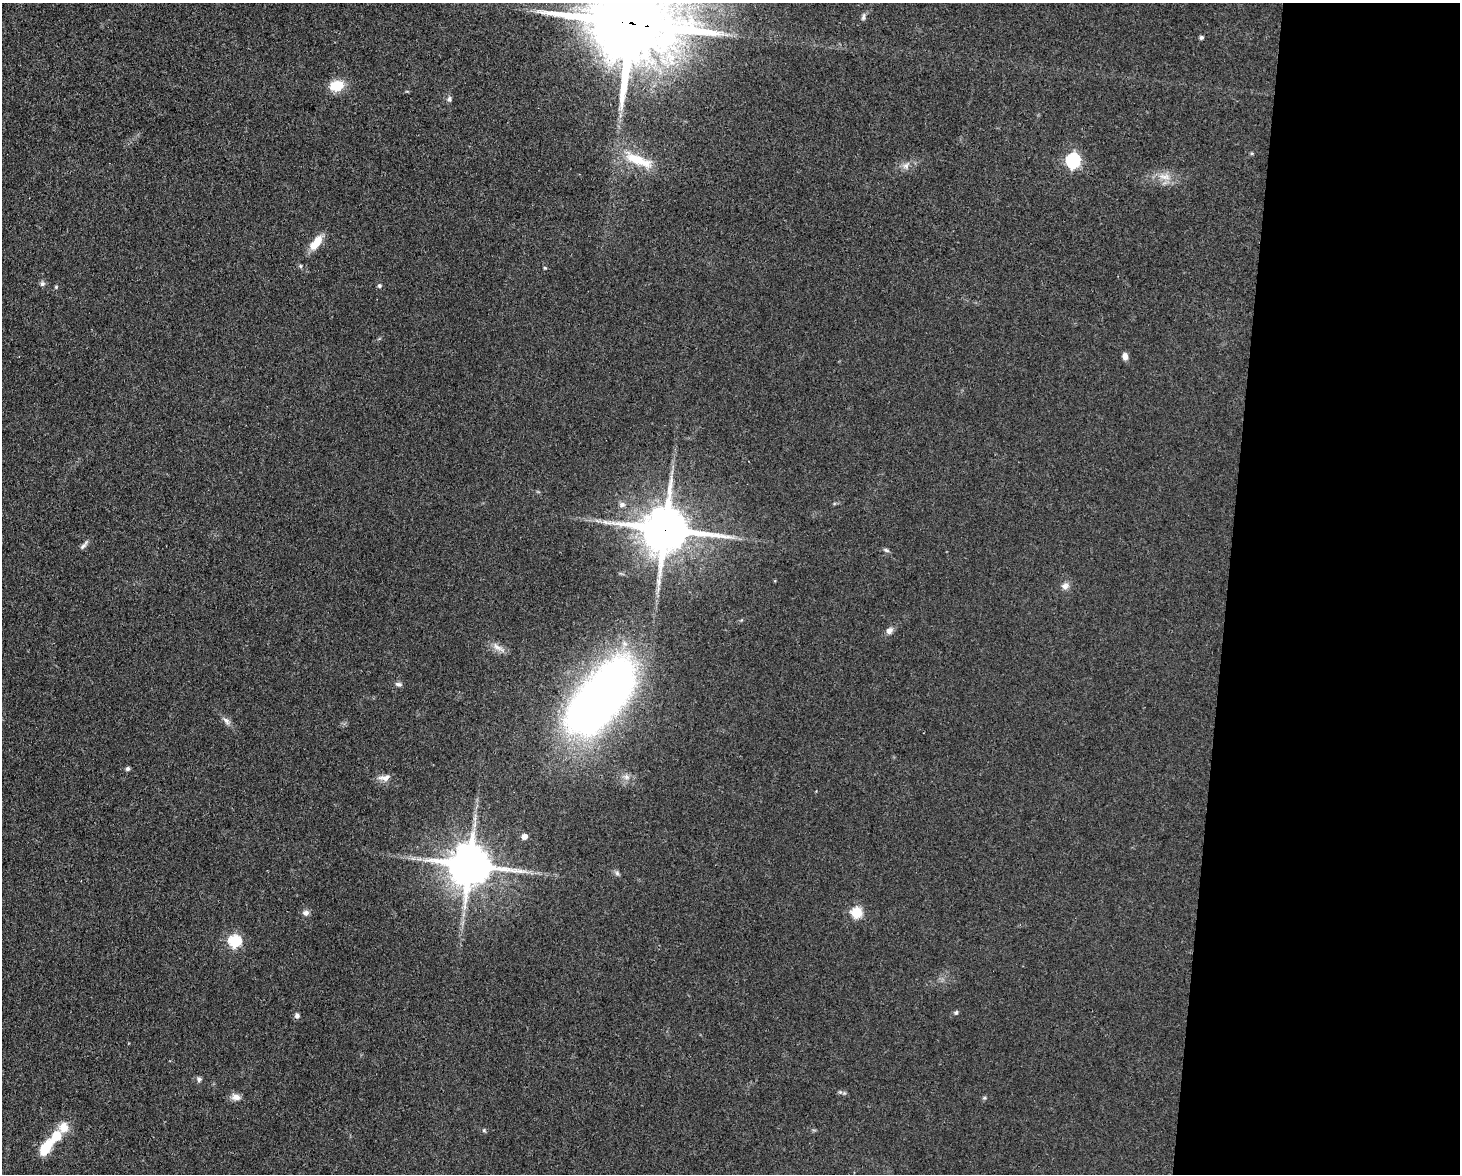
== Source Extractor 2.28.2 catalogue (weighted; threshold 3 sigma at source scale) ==
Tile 9 of 3 x 4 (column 3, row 3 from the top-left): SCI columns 3140-4597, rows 1173-2344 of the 4709 x 4691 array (HDU 1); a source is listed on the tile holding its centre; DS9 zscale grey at full resolution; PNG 1462 x 1176 px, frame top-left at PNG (2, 3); no overlay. Shown black and unused: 16% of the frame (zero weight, under 3 of 4 exposures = <1% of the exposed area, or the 3 px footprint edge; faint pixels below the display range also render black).
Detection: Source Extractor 2.28.2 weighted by HDU 2 'WHT'; one run over the whole footprint, this tile lists its part. Background 0.0632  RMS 0.0059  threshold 0.0265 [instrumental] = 3 sigma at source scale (4.5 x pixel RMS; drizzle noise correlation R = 1.50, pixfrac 1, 0.05/0.05 arcsec/px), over >= 5 px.
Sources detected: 46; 1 long thin detection or spike segment (spike, bleed or trail) — not listed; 2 inside a brighter listed object's ellipse — not listed separately; the other 43 listed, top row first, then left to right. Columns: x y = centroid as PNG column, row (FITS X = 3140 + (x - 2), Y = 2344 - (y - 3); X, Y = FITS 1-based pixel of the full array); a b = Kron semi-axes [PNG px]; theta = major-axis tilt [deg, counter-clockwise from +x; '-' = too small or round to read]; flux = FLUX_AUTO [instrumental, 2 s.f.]
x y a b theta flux
863 17 10 5 78 1.6
632 23 26 20 -8 10000
1201 37 5 5 - 1.1
336 86 16 11 15 13
449 99 8 5 75 1.4
638 160 42 12 -22 20
1073 160 7 6 - 120
906 165 12 7 42 3.2
1165 177 19 8 -7 6.8
316 243 20 9 52 9.2
301 266 6 4 -70 0.75
545 268 5 3 - 0.56
42 284 8 7 - 1.5
379 286 6 5 - 1.1
56 287 5 4 - 0.71
1125 356 8 6 -76 2.8
622 505 9 7 19 2.2
665 529 15 13 -5 3000
83 546 12 6 38 1.9
886 550 8 5 -12 1.2
1065 586 10 8 15 2.9
889 631 9 7 50 2.9
399 684 9 6 -16 1.7
600 697 73 33 50 520
226 721 12 7 -50 2.6
127 769 6 5 - 1.2
626 777 9 6 -27 2.5
384 778 17 8 4 4
524 837 5 4 - 4.4
469 865 13 12 - 2300
617 873 6 6 - 1.3
857 912 5 5 - 46
306 913 8 7 - 2.3
235 941 6 6 - 67
956 1012 6 5 - 0.92
297 1016 6 6 - 1.7
199 1079 7 7 - 1.5
844 1093 5 5 - 0.82
236 1097 12 8 -4 3.5
984 1098 5 5 - 0.86
484 1130 5 5 - 0.8
56 1136 17 12 55 11
46 1147 14 7 56 22
Overlapping masked pixels (flux is a lower limit): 2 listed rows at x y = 632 23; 665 529
Isophote crosses this tile's border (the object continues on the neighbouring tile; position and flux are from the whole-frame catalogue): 1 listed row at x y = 632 23